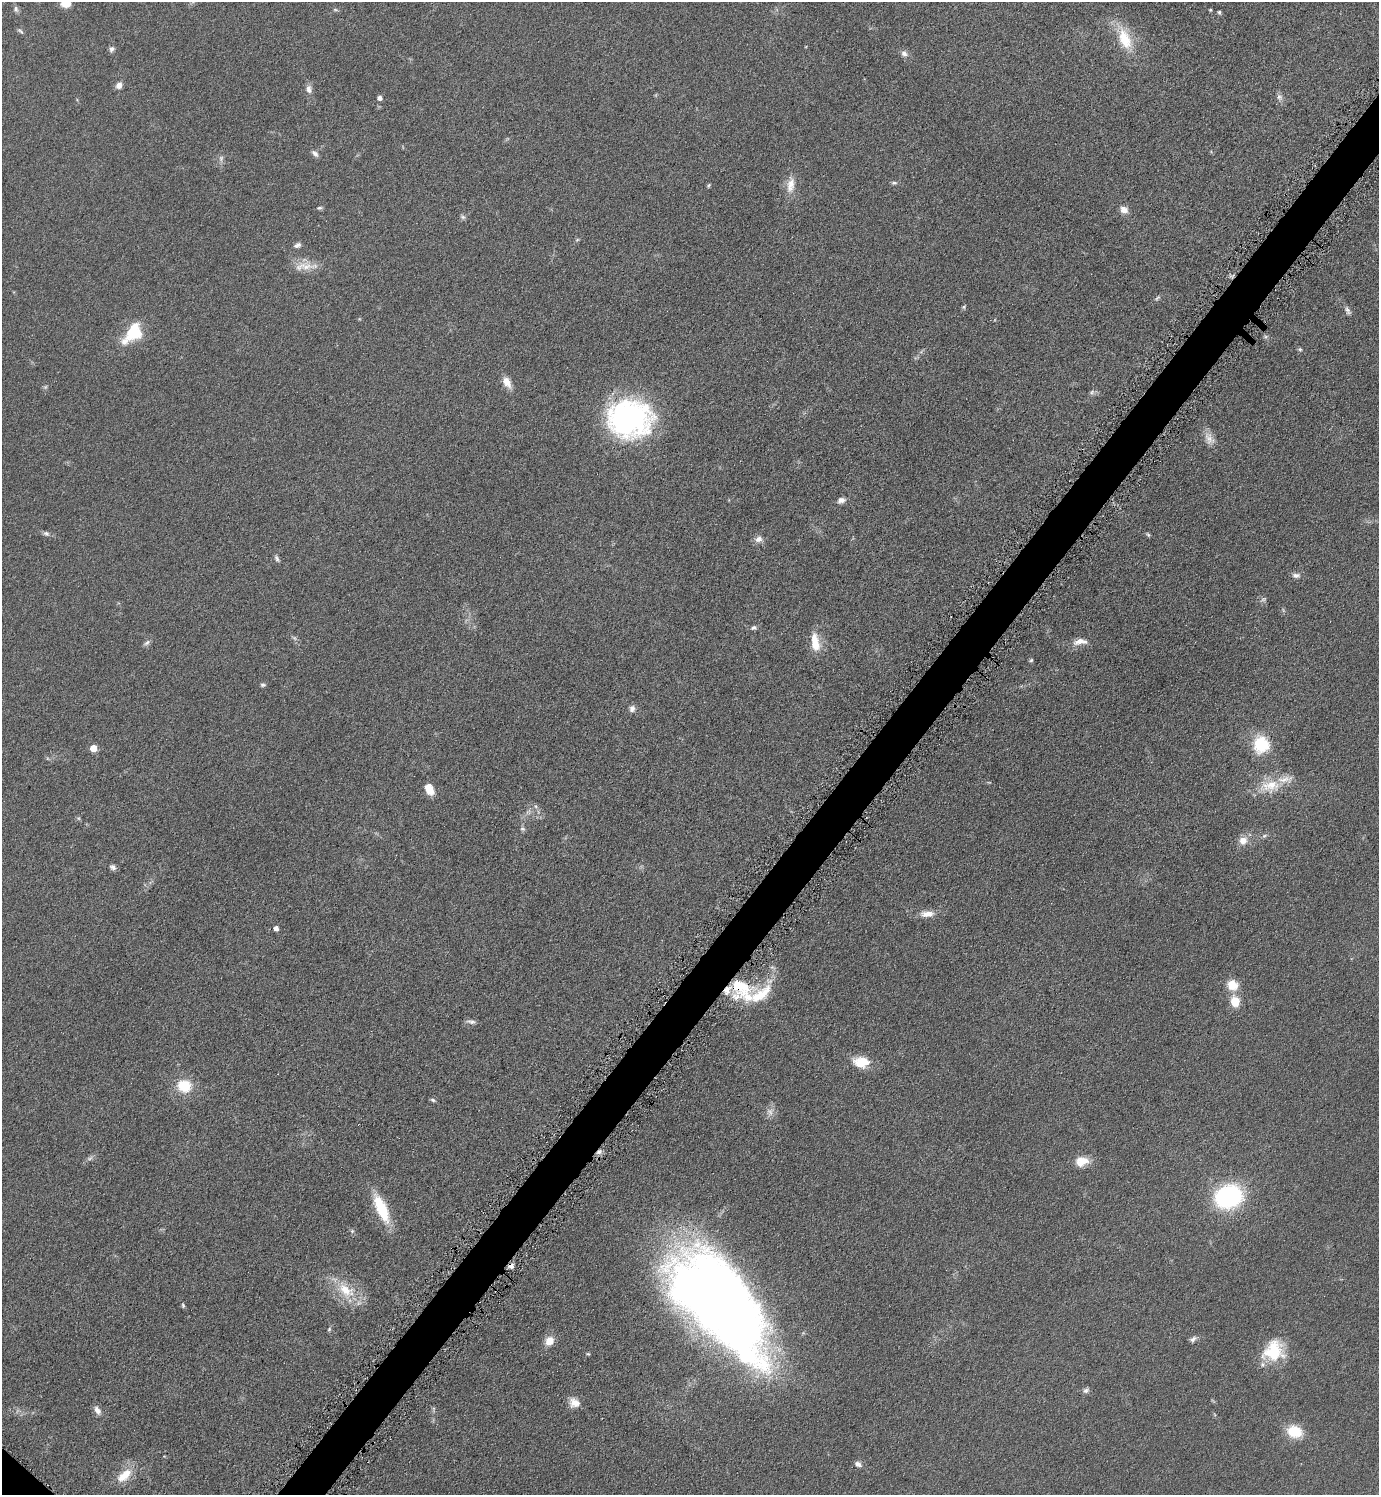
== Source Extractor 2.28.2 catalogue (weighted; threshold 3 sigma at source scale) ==
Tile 10 of 4 x 4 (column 2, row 3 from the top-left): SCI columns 1552-2928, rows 1505-2997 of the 5998 x 5995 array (HDU 1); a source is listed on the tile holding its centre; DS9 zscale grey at full resolution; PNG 1381 x 1497 px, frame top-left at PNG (2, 2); no overlay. Shown black and unused: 3% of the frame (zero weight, under 4 of 8 exposures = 1% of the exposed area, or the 3 px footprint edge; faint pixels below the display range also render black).
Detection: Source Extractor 2.28.2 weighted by HDU 2 'WHT'; one run over the whole footprint, this tile lists its part. Background 0.0953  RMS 0.0062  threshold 0.0252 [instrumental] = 3 sigma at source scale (4.09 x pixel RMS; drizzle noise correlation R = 1.36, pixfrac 0.8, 0.05/0.05 arcsec/px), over >= 5 px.
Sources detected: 97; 3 too faint to see at this stretch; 1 inside a brighter object's white glare — not listed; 8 inside a brighter listed object's ellipse — not listed separately; the other 85 listed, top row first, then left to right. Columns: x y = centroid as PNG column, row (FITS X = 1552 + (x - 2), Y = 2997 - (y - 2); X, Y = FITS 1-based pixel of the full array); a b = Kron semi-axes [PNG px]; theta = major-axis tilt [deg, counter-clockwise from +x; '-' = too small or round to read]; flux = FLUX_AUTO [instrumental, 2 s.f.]
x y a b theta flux
66 4 11 7 -2 6.6
16 9 10 5 -75 1.6
335 9 6 4 -20 0.76
1210 10 4 3 - 0.59
1219 12 4 4 - 1.1
20 31 10 5 -42 1.1
1125 39 35 16 -69 19
112 49 7 6 - 1.7
904 53 9 7 -34 2.5
119 85 8 7 - 3.2
309 89 12 7 -86 3
1279 97 9 8 - 2.3
380 98 4 4 - 2.6
315 153 10 6 -42 2.1
221 158 8 6 88 1.8
894 183 8 5 0 1.2
709 185 7 3 71 0.7
791 185 23 10 83 7.3
319 208 7 4 9 0.99
1124 210 9 7 -35 4.3
463 217 8 6 -32 1.3
577 240 5 5 - 0.77
297 245 9 6 25 2
305 266 37 10 3 8.6
1157 298 9 4 33 1.1
964 307 6 5 - 0.89
1348 310 12 5 -66 1.9
136 334 31 12 19 16
1265 337 6 6 - 1
1300 349 6 5 - 0.89
507 382 13 9 -58 5.9
1092 393 9 6 50 1.5
629 419 46 39 -6 120
1209 438 19 11 -63 5.3
841 500 9 6 15 2.8
46 533 9 6 -21 1.7
1148 535 6 4 -53 0.87
758 539 11 9 23 3.2
277 559 10 5 -59 1.4
1296 575 11 6 2 2.3
1263 599 7 4 19 1
754 628 8 5 13 1.5
1080 641 17 8 20 4.8
147 643 10 5 34 1.6
815 644 19 13 -68 9
1031 660 5 4 - 0.79
263 685 7 5 0 1.1
632 709 9 7 69 2.4
1261 745 19 17 -79 23
93 748 5 5 - 11
1270 786 31 17 7 17
429 789 14 9 -61 7
536 806 6 4 -88 1
523 829 6 4 -11 1
1264 836 8 4 30 1.2
1243 841 10 9 - 5.4
113 867 9 6 -34 1.9
927 914 17 8 3 5.6
276 928 4 4 - 3.2
1232 985 15 13 -34 8.6
741 987 34 18 -27 28
1235 1002 12 10 -82 9.7
471 1022 13 6 -9 2
861 1062 20 13 -7 12
184 1086 16 14 -12 17
433 1100 6 5 - 1.2
599 1152 7 6 - 2.1
1082 1161 17 12 8 8
1228 1197 20 16 18 97
381 1209 35 12 -66 23
352 1231 5 4 - 0.77
511 1266 5 5 - 3
346 1290 31 18 -46 19
720 1304 115 52 -50 770
183 1305 6 4 -65 0.9
329 1329 6 4 47 0.86
1193 1339 10 6 35 1.9
549 1341 10 8 54 6.7
1273 1351 26 23 42 24
1086 1390 8 7 - 1.7
574 1402 14 11 -33 5.4
97 1410 13 7 -57 3.1
1294 1432 16 12 -20 16
858 1464 10 7 -19 2.2
124 1475 24 12 41 11
Overlapping masked pixels (flux is a lower limit): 4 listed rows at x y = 741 987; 599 1152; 511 1266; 720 1304
Isophote crosses this tile's border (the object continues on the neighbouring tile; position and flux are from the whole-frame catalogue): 1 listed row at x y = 66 4